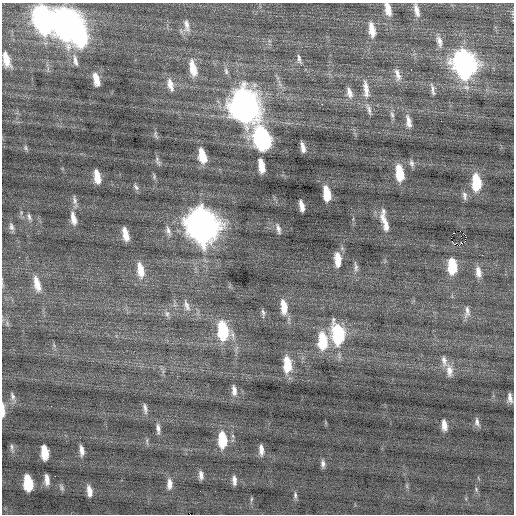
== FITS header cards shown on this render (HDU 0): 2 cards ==
NAXIS1  =                  512 / Axis length
NAXIS2  =                  512 / Axis length

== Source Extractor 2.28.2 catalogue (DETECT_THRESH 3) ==
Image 512 x 512 px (HDU 0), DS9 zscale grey, 1 PNG px = 1 image px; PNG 516 x 516 px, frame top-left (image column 1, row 512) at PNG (2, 3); no overlay
Background 0.0875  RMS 0.78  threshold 2.34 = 3 sigma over >= 5 px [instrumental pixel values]
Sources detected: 101; all 101 listed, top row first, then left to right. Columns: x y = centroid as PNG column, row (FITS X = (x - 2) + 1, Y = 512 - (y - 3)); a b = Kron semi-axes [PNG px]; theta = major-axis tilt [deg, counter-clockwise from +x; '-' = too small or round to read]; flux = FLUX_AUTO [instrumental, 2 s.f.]
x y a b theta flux
388 9 15 6 -76 600
416 10 16 6 -75 350
44 20 17 10 -76 24000
67 24 18 14 -80 47000
186 26 20 8 -82 410
372 30 17 7 -80 700
81 35 16 8 -83 7000
439 41 16 7 -77 340
6 59 14 6 -75 800
299 59 13 5 -76 180
75 61 17 6 -78 320
465 64 16 11 -78 31000
193 68 20 8 -77 970
411 69 2 2 - 91
226 71 10 6 -81 170
397 74 18 7 -76 380
96 79 13 6 -78 690
170 85 16 7 -74 490
366 86 15 8 -74 350
433 89 18 5 -80 230
366 90 22 9 -81 540
349 92 15 7 -72 340
322 104 2 2 - 450
245 106 18 13 -77 54000
369 109 17 5 -73 240
392 115 10 5 -75 170
408 122 18 7 -81 430
156 134 12 5 -79 130
262 138 16 11 -72 11000
303 147 9 4 -79 290
25 148 8 5 87 100
202 156 15 7 -77 1100
157 161 13 4 -68 140
411 163 10 6 -74 180
261 166 12 5 -79 730
400 173 15 7 -82 1800
154 176 8 4 88 93
97 177 12 5 -81 680
476 182 15 7 -86 2400
136 187 10 6 -51 140
327 193 13 6 -81 1200
465 196 12 6 -80 220
74 200 13 6 -79 210
301 206 10 4 -78 390
383 211 9 6 -65 160
29 217 10 5 -71 170
73 218 18 7 -79 520
385 223 28 8 -72 780
202 226 18 13 -77 71000
11 227 11 6 -76 210
278 229 12 5 -73 190
168 231 16 7 -70 300
460 231 2 2 - 640
453 233 2 2 - 34
125 234 13 5 -78 630
465 235 3 2 - 250
338 260 14 7 -86 950
452 266 14 8 -87 2000
356 267 16 5 -82 210
140 270 19 8 -79 840
478 272 14 7 -81 430
37 284 22 8 -76 810
187 305 18 7 -69 350
284 307 17 8 -85 850
467 312 16 7 87 280
263 313 11 4 -84 130
167 314 8 6 -76 170
7 324 9 4 -81 130
223 331 17 9 -80 3600
338 334 16 9 -82 4800
322 341 17 8 -88 2200
444 360 14 7 -81 290
287 364 15 7 -87 1600
449 371 16 8 -85 440
234 390 15 7 -84 350
12 396 12 6 -72 210
510 398 9 4 -81 240
51 406 3 2 - 42
145 408 15 5 -80 220
3 411 16 4 -89 460
477 422 11 6 -80 200
444 425 11 5 -84 410
158 429 13 5 -84 260
233 436 6 4 -71 88
222 440 15 7 -88 2000
147 441 10 4 -86 100
12 447 12 5 -82 160
82 450 14 6 -83 330
261 450 11 5 -87 320
45 452 12 6 -84 1100
323 464 9 5 -86 200
201 475 10 5 -84 240
47 480 10 4 -85 350
234 480 10 5 -85 270
28 483 13 7 -83 2200
169 484 15 7 87 380
62 487 11 5 -67 120
476 489 7 4 -80 79
89 491 11 5 -79 390
295 496 9 5 -85 120
251 499 6 4 87 73
At the frame edge (FLAGS 8, measured only in part): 2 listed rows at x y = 388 9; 3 411